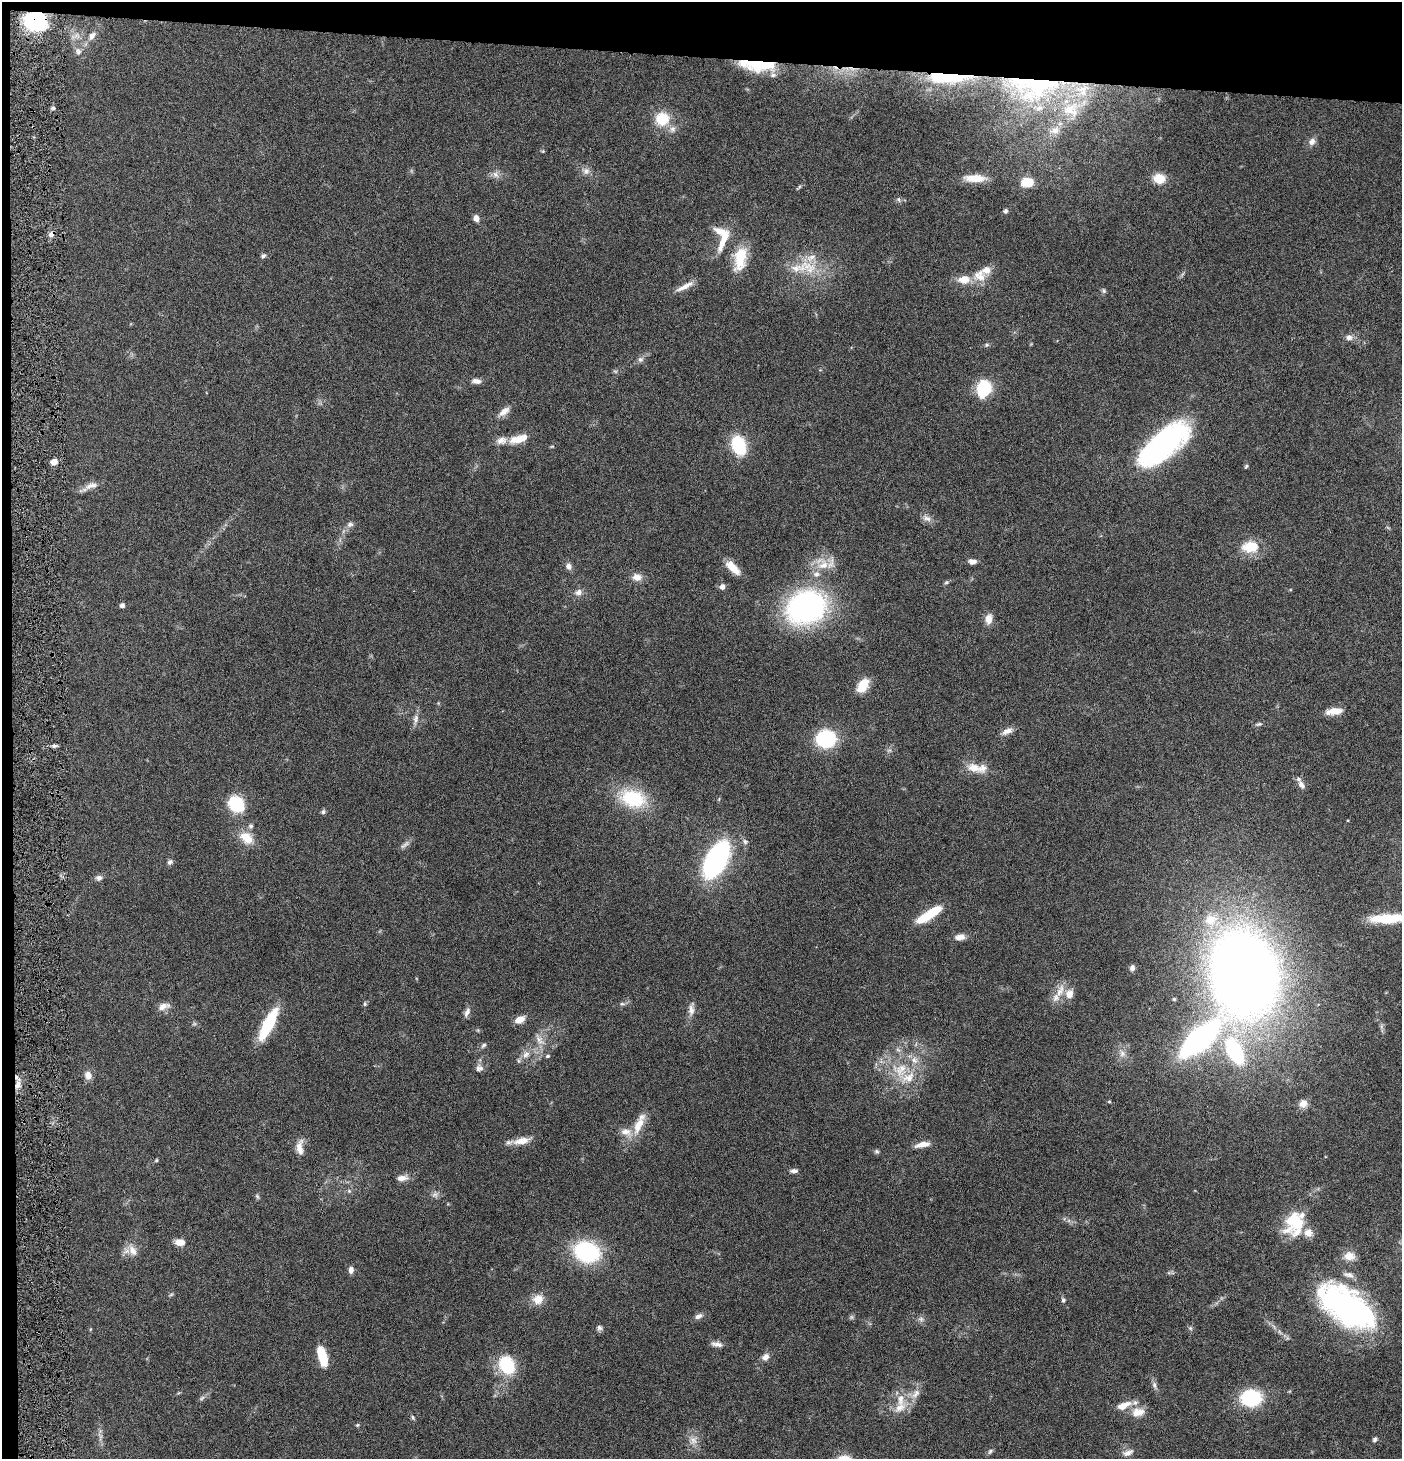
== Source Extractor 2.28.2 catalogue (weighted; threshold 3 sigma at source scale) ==
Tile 1 of 3 x 3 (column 1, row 1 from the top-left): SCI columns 147-1546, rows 2914-4370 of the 4445 x 4372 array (HDU 1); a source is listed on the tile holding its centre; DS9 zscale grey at full resolution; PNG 1404 x 1461 px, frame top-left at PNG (2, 2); no overlay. Shown black and unused: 5% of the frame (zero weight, under 4 of 8 exposures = <1% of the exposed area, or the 3 px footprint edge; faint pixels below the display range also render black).
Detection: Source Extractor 2.28.2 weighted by HDU 2 'WHT'; one run over the whole footprint, this tile lists its part. Background 0.0791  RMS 0.0044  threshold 0.0179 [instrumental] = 3 sigma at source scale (4.09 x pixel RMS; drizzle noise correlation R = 1.36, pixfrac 0.8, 0.05/0.05 arcsec/px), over >= 5 px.
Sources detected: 174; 4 too faint to see at this stretch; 2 inside a brighter object's white glare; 1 cosmic-ray / hot-pixel residue — not listed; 23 inside a brighter listed object's ellipse — not listed separately; the other 144 listed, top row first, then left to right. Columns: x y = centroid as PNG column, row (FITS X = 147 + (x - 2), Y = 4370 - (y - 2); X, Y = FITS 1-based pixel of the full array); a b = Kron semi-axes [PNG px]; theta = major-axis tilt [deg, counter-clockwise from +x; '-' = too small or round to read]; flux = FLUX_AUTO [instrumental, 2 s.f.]
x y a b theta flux
35 21 19 16 -7 41
92 36 12 8 58 2.5
78 51 11 8 -71 2
757 65 43 12 -4 21
948 77 52 12 0 32
1042 85 88 35 24 82
53 108 5 5 - 0.72
662 119 13 13 - 12
672 129 10 8 89 2
1055 130 15 9 15 4
1312 142 9 8 - 2.1
543 151 5 4 - 0.4
586 171 10 10 - 2.1
495 175 10 7 -51 1.9
975 178 25 8 -1 7.4
1159 178 13 11 -14 6.8
1027 182 11 8 1 8
799 187 10 3 45 0.61
898 199 8 4 -59 0.79
1005 211 5 5 - 0.84
476 218 7 6 - 2.1
51 234 8 6 46 1.6
725 236 41 7 68 7.2
263 256 6 5 - 1.1
740 258 30 14 80 13
797 268 46 14 14 13
980 276 18 16 8 6.7
685 286 26 6 26 3.5
1104 291 8 5 -83 0.77
1349 337 9 8 - 1.9
987 345 6 5 - 0.71
640 359 8 7 - 1.3
476 381 12 6 -7 2
984 389 14 11 74 22
504 412 17 8 39 3.1
519 439 27 10 16 6.6
1164 444 59 23 40 89
739 445 19 13 -71 20
552 446 6 3 19 0.41
54 462 7 6 - 3
1246 466 5 4 - 0.57
91 486 20 8 15 3.2
927 518 13 7 -18 2.2
350 524 9 7 10 1.4
1250 547 19 13 7 11
972 561 9 6 -4 1.9
823 565 17 14 32 7.3
568 566 9 8 - 1.8
733 568 21 8 -45 5.9
637 577 13 10 -9 3.2
946 582 7 5 21 0.69
722 587 5 5 - 2.2
579 592 9 8 - 2.2
122 605 4 4 - 1.6
806 607 30 23 22 120
989 619 13 8 84 3.4
863 685 15 9 60 9.4
1334 711 19 8 7 4.8
415 719 15 7 80 2.3
1259 724 9 5 6 0.84
1007 731 15 7 24 2.6
826 739 15 13 2 34
54 746 6 5 - 0.99
889 750 7 4 1 0.73
974 767 20 12 -19 5.7
1301 785 12 7 -59 2.2
633 798 32 20 -16 23
236 804 15 13 -43 22
323 812 6 5 - 0.86
246 838 20 14 -39 6.8
745 842 7 6 - 1.1
716 859 24 12 61 100
170 862 7 6 - 1.2
99 878 9 7 4 1.5
931 913 26 10 35 12
1388 918 41 10 3 16
1211 920 20 16 12 9.5
960 937 13 8 6 2.6
1132 968 7 6 - 1.3
1244 974 61 46 -81 570
1060 991 23 9 66 5.1
1069 994 11 9 75 4
365 1004 6 5 - 0.7
622 1004 8 4 -7 0.75
163 1006 16 8 17 2.8
691 1009 20 8 85 2.7
467 1012 13 6 64 1.8
520 1020 11 7 26 4.2
268 1024 29 8 63 27
1199 1039 27 11 42 160
539 1040 18 9 -54 3.7
484 1045 9 5 51 0.91
1235 1051 25 12 -62 41
1122 1053 10 8 -67 2.3
526 1054 13 8 53 3
548 1056 6 4 26 0.57
478 1069 13 6 85 1.6
901 1070 25 24 - 16
88 1075 10 8 -74 3
18 1085 11 7 68 2.8
1109 1102 4 3 - 0.45
1303 1104 11 10 - 3
638 1125 26 10 66 7.5
521 1141 20 8 10 5.3
922 1144 17 6 12 3.7
300 1147 21 8 -89 3.8
877 1151 7 6 - 0.75
156 1160 5 4 - 0.5
794 1171 9 5 3 1.4
402 1178 14 7 5 2.9
349 1191 6 4 -45 0.63
435 1195 9 7 36 1.5
257 1196 8 4 -63 0.68
1295 1221 28 20 76 20
180 1242 12 8 -6 3.3
133 1251 17 10 -61 3.8
586 1252 20 16 -20 47
1349 1256 14 11 -8 3.9
351 1270 8 6 83 1.8
171 1294 6 4 3 0.56
538 1299 14 13 - 4.8
1063 1300 7 5 -73 0.83
1347 1307 61 30 -35 94
699 1316 11 6 26 1.7
921 1319 8 6 -1 1.2
599 1328 7 7 - 1.2
1190 1328 6 5 - 0.66
717 1344 15 7 -10 2.1
322 1356 19 8 -73 13
765 1357 10 8 43 2.2
507 1365 12 9 -59 32
1154 1385 10 6 -84 1.4
202 1398 9 4 36 1
1251 1398 17 14 2 27
1123 1405 20 8 23 5.2
900 1407 22 12 39 6.4
1136 1413 16 12 59 4.9
413 1418 7 5 -60 0.76
357 1425 6 4 22 0.53
100 1436 11 4 -57 1.2
1374 1439 7 5 61 0.91
693 1440 11 11 - 3.3
990 1451 9 5 53 0.91
1128 1453 16 7 23 2.3
Overlapping masked pixels (flux is a lower limit): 6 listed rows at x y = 35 21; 757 65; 948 77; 1042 85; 51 234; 18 1085
Isophote crosses this tile's border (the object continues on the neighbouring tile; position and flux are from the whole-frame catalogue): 2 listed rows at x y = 1388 918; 1347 1307